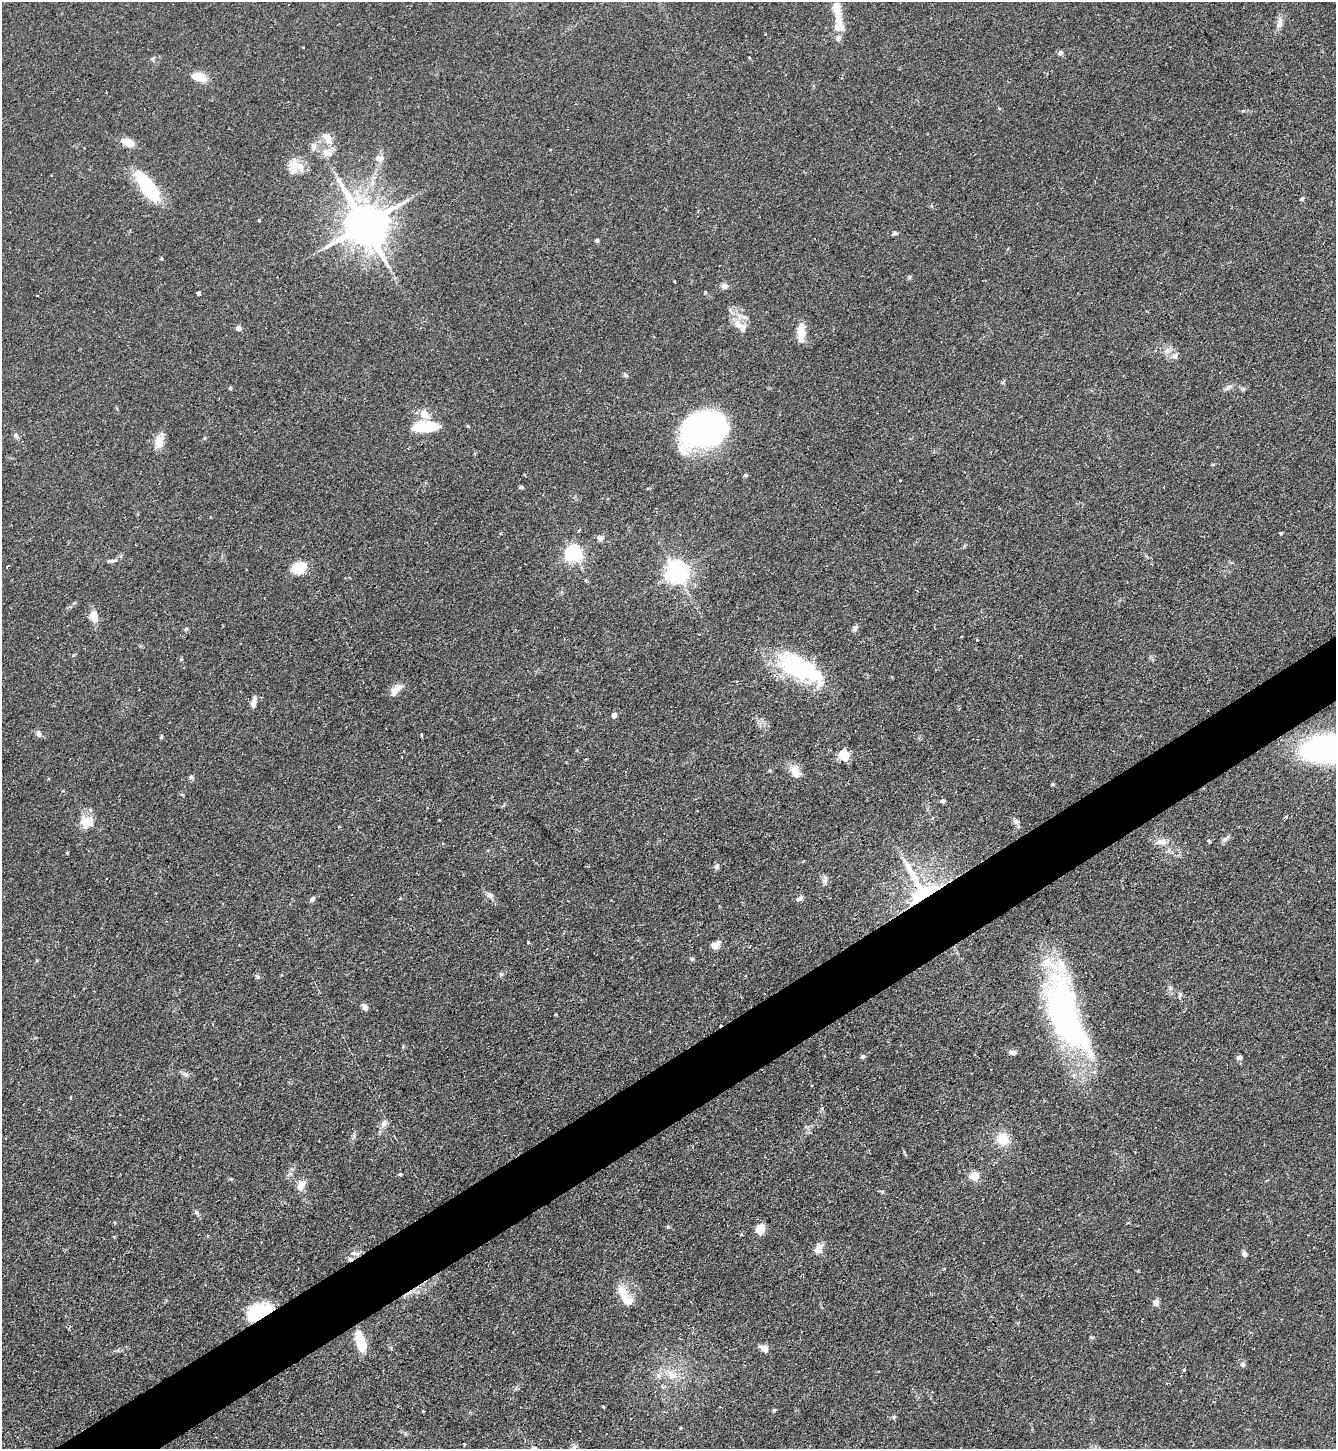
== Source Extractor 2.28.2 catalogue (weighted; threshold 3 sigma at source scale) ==
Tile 7 of 4 x 4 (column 3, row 2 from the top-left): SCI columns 2822-4155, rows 2895-4341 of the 5781 x 5789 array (HDU 1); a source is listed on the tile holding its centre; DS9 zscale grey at full resolution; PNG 1338 x 1451 px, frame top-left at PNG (2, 2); no overlay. Shown black and unused: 4% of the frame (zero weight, under 2 of 3 exposures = <1% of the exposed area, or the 3 px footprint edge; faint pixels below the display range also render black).
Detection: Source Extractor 2.28.2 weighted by HDU 2 'WHT'; one run over the whole footprint, this tile lists its part. Background 0.06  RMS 0.0054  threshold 0.0242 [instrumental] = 3 sigma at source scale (4.5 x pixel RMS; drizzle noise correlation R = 1.50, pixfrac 1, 0.05/0.05 arcsec/px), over >= 5 px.
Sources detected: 135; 3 inside a brighter object's white glare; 3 cosmic-ray / hot-pixel residue — not listed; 7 inside a brighter listed object's ellipse — not listed separately; the other 122 listed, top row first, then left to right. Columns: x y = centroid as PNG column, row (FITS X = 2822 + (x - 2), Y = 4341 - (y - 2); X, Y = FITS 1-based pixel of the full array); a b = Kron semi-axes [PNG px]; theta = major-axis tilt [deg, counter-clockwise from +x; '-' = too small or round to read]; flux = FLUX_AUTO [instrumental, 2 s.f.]
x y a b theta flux
1280 23 15 8 87 3.5
839 25 25 12 -82 11
1060 53 7 5 34 1.7
749 57 3 3 - 0.49
153 59 7 4 -90 0.85
199 77 13 8 -15 11
1243 111 6 4 1 0.71
329 139 18 9 -70 4.9
128 142 12 8 -25 7.7
314 146 11 8 -56 2.7
327 152 15 12 -1 6.1
379 158 10 8 -8 3.2
296 166 29 11 -16 8.2
148 187 40 13 -55 34
1302 199 5 4 - 1
698 211 4 2 - 0.61
259 220 3 3 - 3.1
364 224 13 11 -57 2200
894 233 7 5 26 1
597 240 5 5 - 0.96
161 258 4 4 - 0.53
724 286 9 8 - 2.1
199 293 4 4 - 1.2
37 295 3 2 - 0.42
737 324 14 10 -58 5.8
239 328 4 4 - 4.2
801 334 21 10 -88 7.7
1167 351 9 6 -70 2.6
1175 356 10 8 42 2.5
625 375 6 5 - 0.99
1228 387 14 5 32 1.8
230 388 5 5 - 0.72
1243 389 6 5 - 0.89
424 414 12 9 -47 5.5
423 427 19 11 6 21
705 430 41 31 18 160
15 435 6 5 - 1.1
159 441 19 10 78 6.7
746 475 5 4 - 1
521 487 6 4 -1 1
579 530 4 3 - 0.55
1281 533 4 3 - 0.94
600 538 8 7 - 2
574 553 6 6 - 190
112 561 15 5 11 1.8
299 568 11 9 19 21
677 572 7 7 - 420
94 616 15 10 -77 5.2
855 628 9 6 61 1.6
186 629 5 4 - 0.74
977 640 3 2 - 0.61
799 670 60 26 -41 53
396 690 19 8 46 4.9
254 702 11 6 77 4.3
614 715 6 6 - 1.6
38 734 8 7 - 1.9
421 735 4 3 - 0.72
161 737 5 4 - 0.65
1326 746 51 29 0 150
844 755 6 5 - 49
796 774 15 13 57 5.3
191 777 6 6 - 1.1
1053 784 6 4 88 0.68
943 801 6 5 - 1.1
1286 817 4 3 - 0.91
1016 821 9 7 -23 1.8
86 822 19 16 -36 8.5
1225 839 11 6 29 1.8
1209 841 5 3 - 0.58
1162 842 17 9 -2 4.6
67 853 5 3 - 0.46
717 866 8 6 61 1.8
825 880 12 6 85 2
921 890 51 33 -60 74
490 895 9 7 -44 1.9
312 899 7 5 46 1.7
799 899 9 6 17 1.7
716 945 12 7 40 3.7
692 959 5 5 - 0.88
501 974 6 4 1 0.84
257 977 7 6 - 1.1
1170 988 7 4 -56 1.2
1180 994 8 5 74 1.2
365 1007 7 5 -52 2.5
1065 1019 88 32 -72 160
1013 1052 8 6 -16 2.5
863 1057 6 5 - 1.3
1239 1058 7 5 9 1.9
185 1074 9 7 -17 2
812 1085 3 3 - 0.5
71 1097 4 2 - 0.45
383 1124 12 7 66 2.9
1003 1139 16 14 -60 10
400 1174 4 4 - 0.7
974 1176 11 10 - 5.9
301 1185 15 8 68 4.8
196 1212 6 5 - 1
115 1223 4 3 - 0.49
668 1227 4 4 - 1.3
760 1229 11 9 72 6.3
742 1234 4 3 - 0.9
819 1249 14 9 57 4.2
354 1253 9 6 -10 2
1244 1254 7 5 -62 1.7
350 1259 7 6 - 1.6
625 1296 33 12 -59 10
1156 1303 9 7 67 2.1
259 1312 28 15 25 28
1091 1337 5 4 - 0.72
360 1341 18 8 -74 18
764 1348 10 8 -34 3.7
1243 1364 6 6 - 1.3
1184 1370 4 3 - 0.76
672 1375 15 13 -16 7.8
603 1407 3 2 - 0.73
774 1410 5 4 - 0.7
423 1411 3 3 - 0.62
894 1417 6 5 - 0.86
680 1428 5 3 - 0.43
464 1444 3 2 - 0.51
574 1447 8 5 44 1.6
534 1448 9 5 -8 1.5
Overlapping masked pixels (flux is a lower limit): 3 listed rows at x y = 921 890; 350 1259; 259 1312
Isophote crosses this tile's border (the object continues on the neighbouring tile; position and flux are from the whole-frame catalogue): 2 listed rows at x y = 1326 746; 534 1448